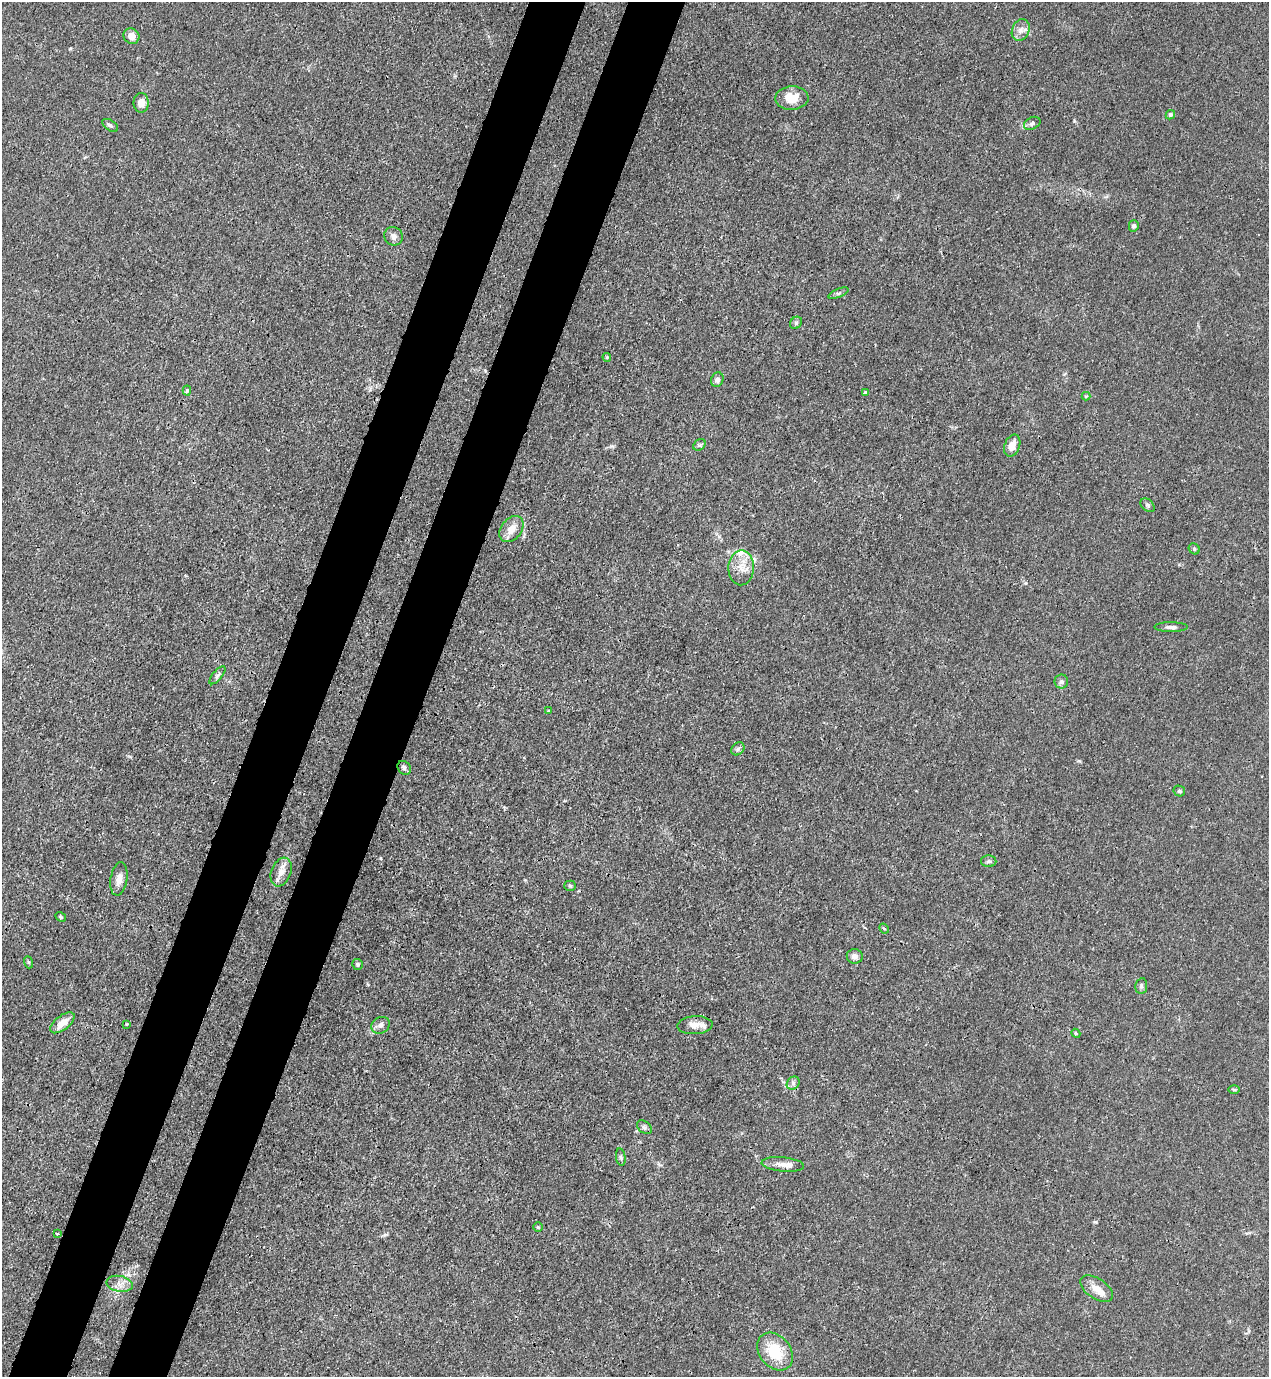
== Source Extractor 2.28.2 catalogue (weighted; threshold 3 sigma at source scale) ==
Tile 7 of 4 x 4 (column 3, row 2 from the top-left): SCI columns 2757-4023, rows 2793-4167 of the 5646 x 5583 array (HDU 1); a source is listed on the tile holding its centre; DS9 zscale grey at full resolution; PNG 1271 x 1379 px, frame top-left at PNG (2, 2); each listed source drawn as its Kron ellipse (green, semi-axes under 4 px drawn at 4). Shown black and unused: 9% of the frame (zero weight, under 3 of 4 exposures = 7% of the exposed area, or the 3 px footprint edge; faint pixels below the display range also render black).
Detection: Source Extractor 2.28.2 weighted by HDU 2 'WHT'; one run over the whole footprint, this tile lists its part. Background 0.0182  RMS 0.0026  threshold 0.0116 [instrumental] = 3 sigma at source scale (4.5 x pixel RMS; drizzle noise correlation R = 1.50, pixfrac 1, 0.05/0.05 arcsec/px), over >= 5 px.
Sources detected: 58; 4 inside a brighter listed object's ellipse — not listed separately; the other 54 listed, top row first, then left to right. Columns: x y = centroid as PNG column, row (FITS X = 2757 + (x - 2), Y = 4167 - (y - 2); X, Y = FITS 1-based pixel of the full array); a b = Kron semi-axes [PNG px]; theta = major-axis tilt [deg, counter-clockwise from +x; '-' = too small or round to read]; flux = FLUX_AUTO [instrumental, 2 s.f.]
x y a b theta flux
1021 30 11 8 68 1.6
131 36 8 7 - 1.9
792 98 16 11 2 4.4
141 103 9 7 -88 2.4
1170 115 5 4 - 0.46
1032 123 9 6 28 0.76
110 125 9 5 -33 0.58
1134 226 5 5 - 0.61
393 236 9 9 - 1.3
839 293 10 4 22 0.5
796 323 7 5 45 0.53
607 357 4 4 - 0.27
717 380 7 6 - 0.89
187 390 5 4 - 0.56
865 392 4 3 - 0.35
1086 396 4 4 - 0.23
700 445 7 5 36 0.52
1012 446 11 7 69 2.4
1148 505 8 5 -41 0.55
511 529 14 10 52 2.6
1194 549 6 5 - 0.38
741 568 17 13 88 3.4
1171 627 16 5 0 0.94
217 675 11 4 50 0.64
1061 682 7 6 - 0.69
548 711 3 3 - 0.28
738 749 7 5 44 0.6
404 768 7 6 - 0.7
1179 791 6 5 - 0.53
989 861 8 6 0 0.59
281 872 15 9 69 2.2
119 879 17 8 81 2
570 886 5 5 - 0.38
61 917 5 4 - 0.33
884 928 5 3 - 0.4
855 956 8 7 - 1.1
28 962 6 4 -71 0.31
358 964 5 5 - 0.53
1141 986 8 6 81 0.72
62 1023 14 7 38 2.8
127 1024 3 3 - 0.2
381 1025 9 8 - 1.1
695 1025 18 9 4 2.1
1076 1033 5 4 - 0.39
793 1083 7 6 - 0.7
1234 1090 6 4 -1 0.31
644 1127 8 5 -41 0.66
621 1157 9 4 -82 0.5
783 1164 21 7 -6 2
538 1227 5 4 - 0.29
57 1234 4 3 - 0.7
120 1284 13 8 -10 1.8
1097 1289 18 10 -34 2.9
775 1352 21 15 -51 8.3